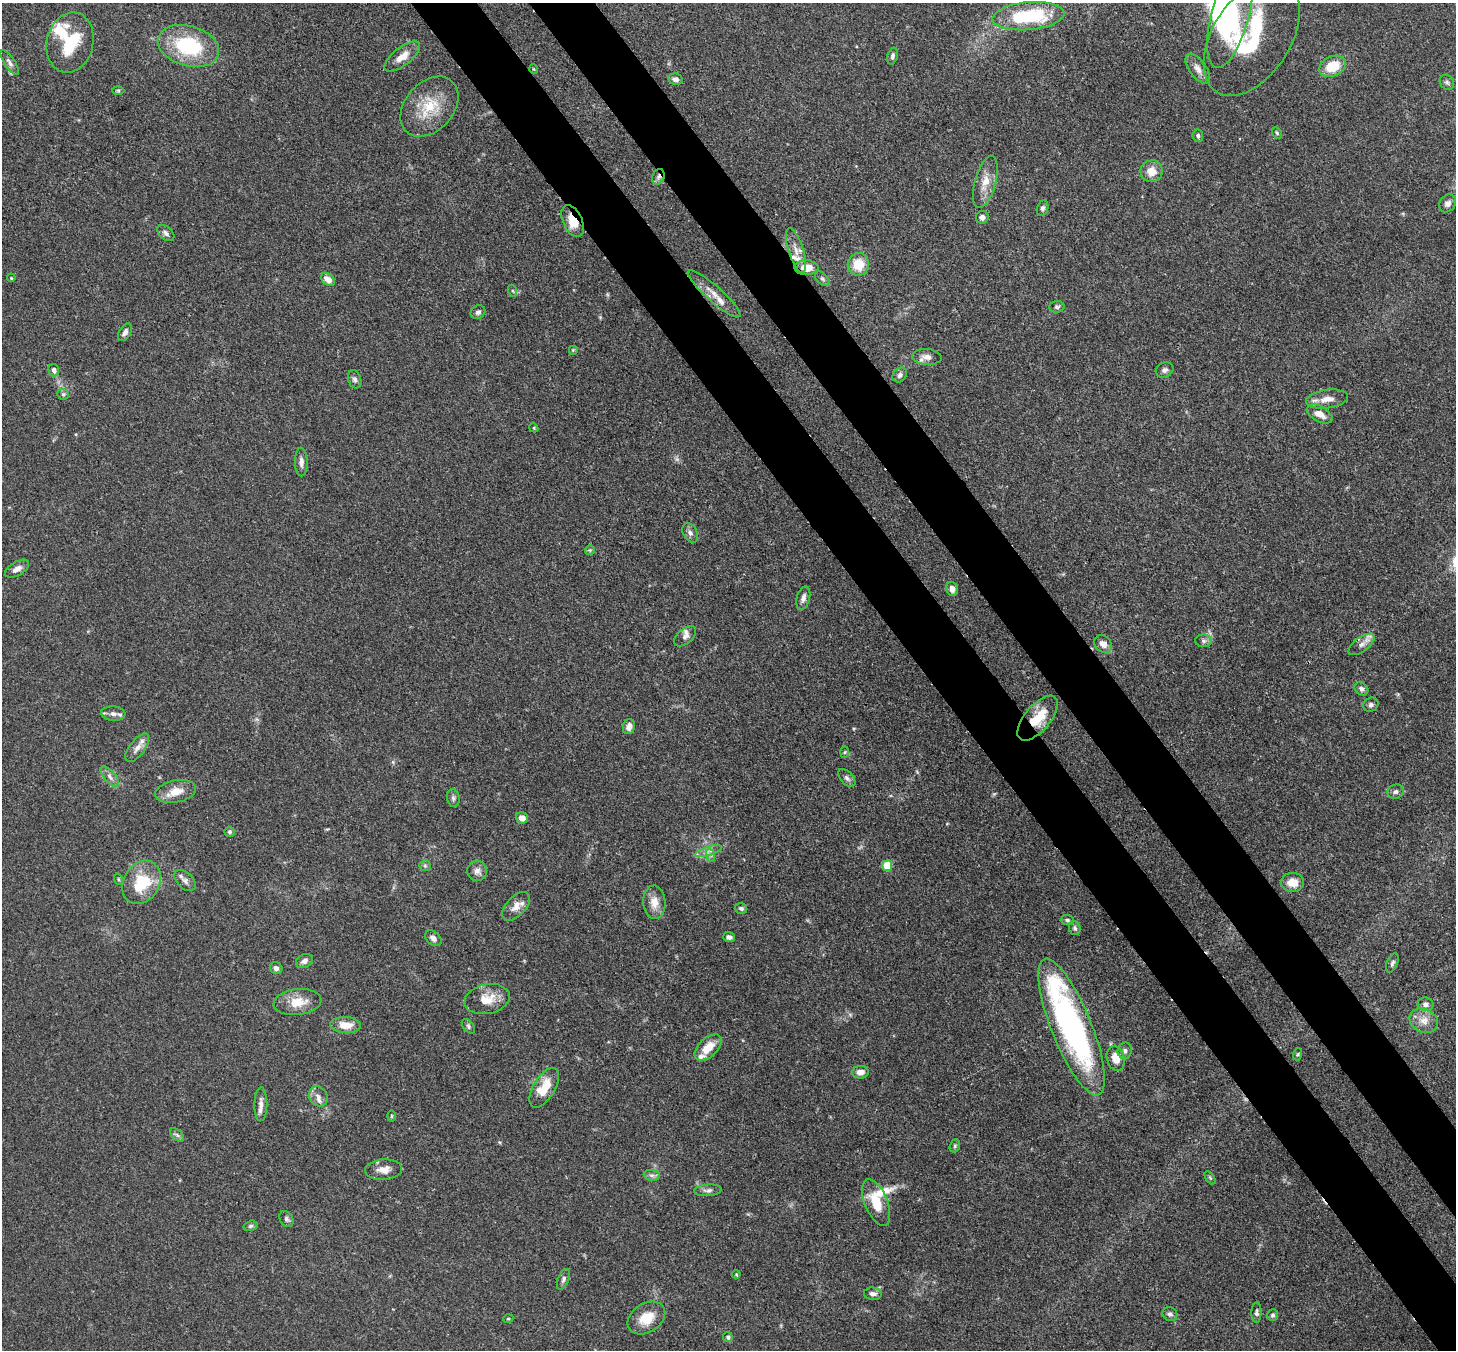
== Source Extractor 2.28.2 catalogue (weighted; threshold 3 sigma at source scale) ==
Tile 6 of 4 x 4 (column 2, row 2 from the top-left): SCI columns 1533-2986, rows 2904-4251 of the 5972 x 5944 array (HDU 1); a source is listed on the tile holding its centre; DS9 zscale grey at full resolution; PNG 1458 x 1352 px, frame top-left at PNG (2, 3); each listed source drawn as its Kron ellipse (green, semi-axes under 4 px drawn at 4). Shown black and unused: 8% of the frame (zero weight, under 3 of 4 exposures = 7% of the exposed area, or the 3 px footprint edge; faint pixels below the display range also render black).
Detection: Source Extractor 2.28.2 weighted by HDU 2 'WHT'; one run over the whole footprint, this tile lists its part. Background 0.157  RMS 0.0047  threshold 0.0213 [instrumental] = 3 sigma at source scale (4.5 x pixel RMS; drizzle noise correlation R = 1.50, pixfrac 1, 0.05/0.05 arcsec/px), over >= 5 px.
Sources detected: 135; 1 too faint to see at this stretch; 2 inside a brighter object's white glare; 1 cosmic-ray / hot-pixel residue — neither listed nor drawn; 8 inside a brighter listed object's ellipse — not listed separately; the other 123 listed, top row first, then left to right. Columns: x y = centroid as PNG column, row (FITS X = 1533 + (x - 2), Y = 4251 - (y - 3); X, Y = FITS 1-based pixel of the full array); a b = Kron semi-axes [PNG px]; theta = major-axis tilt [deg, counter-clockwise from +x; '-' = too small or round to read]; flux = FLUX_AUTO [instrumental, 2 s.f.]
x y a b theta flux
1230 14 56 19 75 63
1028 16 36 14 5 36
1252 37 65 39 57 50
70 43 30 23 76 25
188 46 31 20 -16 34
892 56 8 5 74 1.2
402 57 21 9 38 5.5
10 63 14 5 -56 1.8
1333 66 14 9 24 12
534 69 5 3 - 0.37
1198 69 17 8 -54 3.5
675 79 7 5 -11 2
1447 82 8 6 -53 1.2
118 90 6 4 0 0.64
429 107 34 24 48 18
1277 133 6 4 -62 0.71
1198 136 6 5 - 1.1
1151 171 11 11 - 5.6
658 177 8 6 68 1.5
985 182 27 10 74 7.1
1448 203 9 7 51 2.2
1043 208 8 5 70 1.3
982 217 6 6 - 1.7
573 221 17 9 -65 8.5
166 233 10 6 -41 1.8
796 250 23 7 -72 5.1
858 264 11 10 - 10
806 268 12 7 -1 7.2
11 278 4 3 - 0.46
328 279 8 5 -41 4.5
822 279 8 5 -45 1.2
513 291 6 4 -71 0.65
714 294 34 7 -42 5.8
1057 307 7 6 - 1.1
478 312 8 6 35 1.3
125 332 10 5 58 1.9
573 350 5 5 - 0.55
927 357 15 8 -4 3
54 370 6 5 - 1.9
1164 370 9 7 27 1.6
900 375 8 6 49 1.6
355 379 9 6 -69 1.4
63 394 6 5 - 0.86
1327 399 21 9 8 5.2
1320 414 14 7 -29 4.1
534 428 4 3 - 0.44
301 462 14 6 -88 2.2
690 533 10 7 -61 1.9
590 550 5 5 - 0.67
17 569 13 7 31 2.7
952 589 7 5 -70 2.8
803 598 12 6 74 2.2
685 636 13 7 39 2.1
1203 641 8 6 -1 1.4
1103 644 10 7 -44 3.6
1361 644 15 7 37 3
1361 689 7 6 - 1.5
1371 705 8 6 31 1.4
113 714 12 7 -4 2.5
1038 718 27 13 50 13
629 727 8 6 73 2.5
137 748 17 7 53 3.6
845 752 6 4 88 0.49
110 777 12 5 -49 2.2
847 778 11 6 -48 1.7
176 791 21 11 11 7.3
1396 792 8 7 - 1.5
453 798 9 6 -79 1.4
522 818 6 5 - 3.1
229 832 5 5 - 0.84
709 851 14 4 16 2.2
710 855 7 4 -71 1.1
425 866 6 5 - 0.86
887 866 5 5 - 17
477 871 10 10 - 2.6
118 879 6 3 -72 0.56
185 880 13 8 -44 2.4
141 882 23 18 60 20
1292 882 12 9 0 5.5
654 902 17 11 -87 5.6
516 906 17 9 47 4.3
741 908 6 5 - 1.1
1067 920 6 5 - 0.92
1075 928 7 5 -71 1.1
729 937 6 5 - 1.6
433 938 9 6 -39 2.2
304 961 9 6 27 1.9
1392 963 10 5 67 1.2
276 968 6 5 - 1.8
487 999 23 14 12 8.5
297 1002 24 13 6 9.1
1426 1004 8 7 - 2
1424 1021 14 12 -25 5.5
346 1025 15 8 -4 6.7
468 1026 8 5 -51 1.1
1071 1027 73 20 -68 130
708 1047 16 9 43 8.2
1125 1051 8 7 - 1.6
1298 1054 6 4 71 0.73
1116 1058 13 8 -76 5.9
860 1072 8 6 6 3.2
544 1088 22 11 59 11
318 1096 10 9 - 2.8
261 1104 17 6 89 3
391 1116 6 3 90 0.49
177 1135 8 5 -45 1.1
955 1146 7 5 70 0.86
384 1170 18 10 4 4.8
652 1175 8 5 -7 1.4
1210 1178 7 4 -53 0.64
708 1190 14 6 5 1.8
876 1203 25 11 -68 11
286 1219 8 6 -57 1.2
250 1226 7 5 16 0.88
736 1274 4 4 - 0.51
563 1279 11 5 68 1.4
873 1294 9 6 -7 1.8
1257 1313 10 5 88 1.2
1170 1314 8 6 -35 1.4
1273 1315 6 5 - 0.97
646 1318 20 14 33 10
508 1319 5 3 - 0.42
728 1337 5 5 - 1
Overlapping masked pixels (flux is a lower limit): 4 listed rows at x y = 658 177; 573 221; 806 268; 1071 1027
Isophote crosses this tile's border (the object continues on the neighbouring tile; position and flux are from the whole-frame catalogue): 2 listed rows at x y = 1230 14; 1252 37